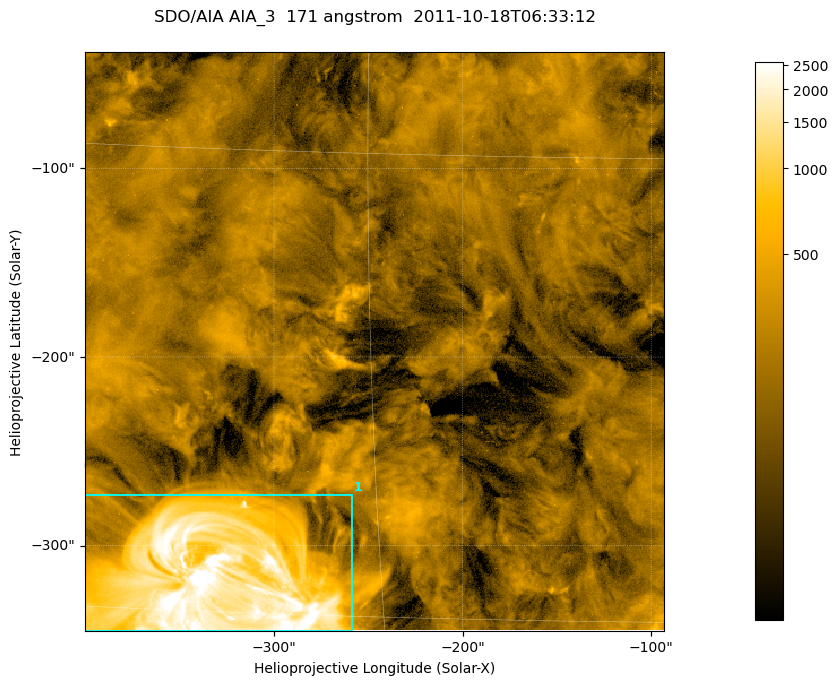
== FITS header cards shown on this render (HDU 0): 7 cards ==
TELESCOP= 'SDO/AIA '
INSTRUME= 'AIA_3   '
WAVELNTH=                  171
WAVEUNIT= 'angstrom'
DATE-OBS= '2011-10-18T06:33:12.34'
CTYPE1  = 'HPLN-TAN'
CTYPE2  = 'HPLT-TAN'

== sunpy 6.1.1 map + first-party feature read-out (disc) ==
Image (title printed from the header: SDO/AIA AIA_3  171 angstrom  2011-10-18T06:33:12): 512 x 512 px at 0.599 arcsec/px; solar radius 963 arcsec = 1606 px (partial field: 3.2% of the solar disc is inside the frame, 100% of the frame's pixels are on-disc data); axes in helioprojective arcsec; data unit not stated in the header (colour bar unlabelled)
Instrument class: DISC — disc imager (sunpy class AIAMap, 171 A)
Bright regions (active regions / flare kernels): reference = the on-disc median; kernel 5 px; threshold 5 sigma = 352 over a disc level ~212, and >= 1.15x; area >= 262 px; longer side >= 6 px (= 3.6 arcsec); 1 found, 1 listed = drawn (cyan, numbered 1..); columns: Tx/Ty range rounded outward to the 2 arcsec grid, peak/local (2 s.f.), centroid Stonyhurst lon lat
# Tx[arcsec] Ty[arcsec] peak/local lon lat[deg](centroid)
1 -400..-258 -346..-272 37 -21 -14